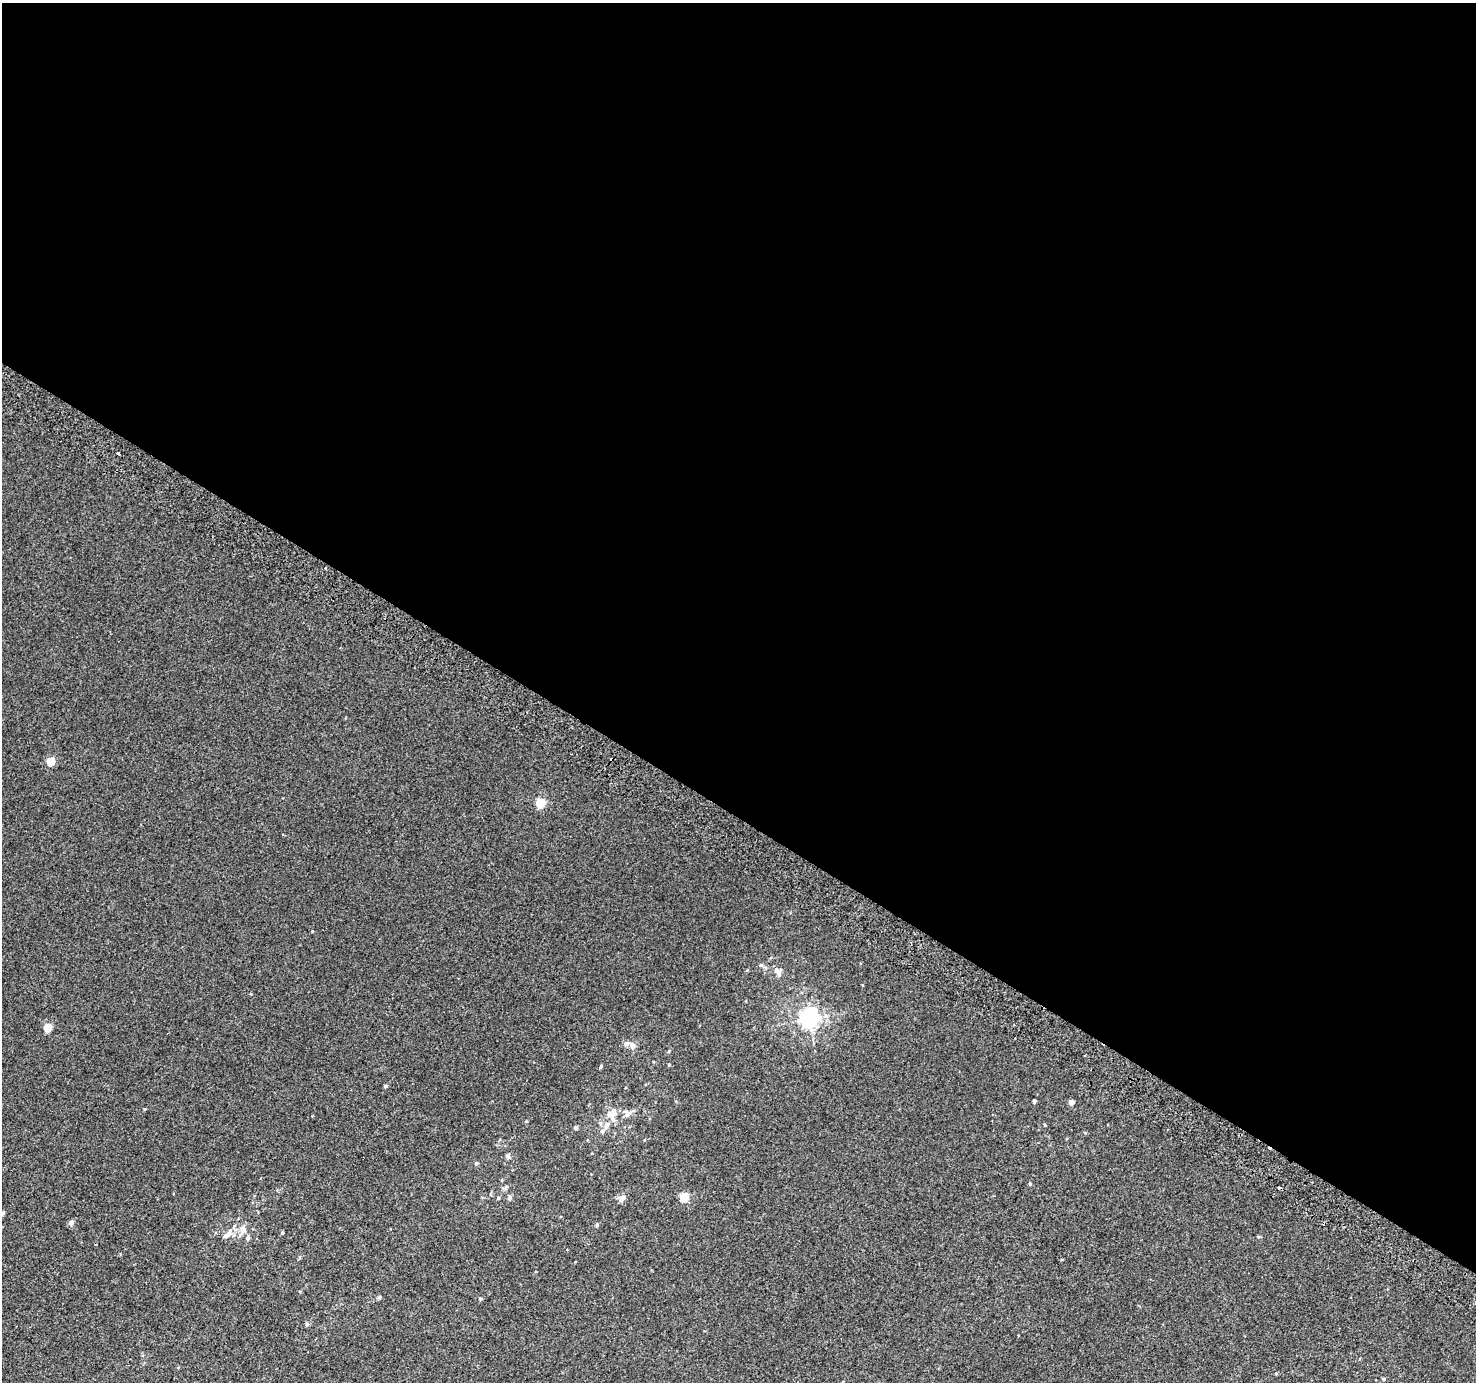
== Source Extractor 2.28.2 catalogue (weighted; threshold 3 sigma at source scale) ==
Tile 3 of 4 x 4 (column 3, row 1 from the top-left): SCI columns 2978-4451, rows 4433-5812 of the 5950 x 6035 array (HDU 1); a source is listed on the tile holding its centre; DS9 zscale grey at full resolution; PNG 1478 x 1384 px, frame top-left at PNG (2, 3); no overlay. Shown black and unused: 59% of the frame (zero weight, under 2 of 3 exposures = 2% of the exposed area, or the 3 px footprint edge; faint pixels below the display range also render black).
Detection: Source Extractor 2.28.2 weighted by HDU 2 'WHT'; one run over the whole footprint, this tile lists its part. Background 0.00299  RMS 0.0073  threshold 0.0329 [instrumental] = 3 sigma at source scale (4.5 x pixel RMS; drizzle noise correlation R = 1.50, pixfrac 1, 0.0396/0.0396 arcsec/px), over >= 5 px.
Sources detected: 46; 3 cosmic-ray / hot-pixel residue — not listed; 4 inside a brighter listed object's ellipse — not listed separately; the other 39 listed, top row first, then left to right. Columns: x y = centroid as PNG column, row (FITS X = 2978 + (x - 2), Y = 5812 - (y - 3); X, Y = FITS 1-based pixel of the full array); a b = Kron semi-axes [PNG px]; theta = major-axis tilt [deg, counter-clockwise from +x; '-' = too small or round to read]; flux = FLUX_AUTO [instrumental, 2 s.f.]
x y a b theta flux
51 761 5 5 - 18
540 803 6 5 - 40
312 931 3 3 - 3.7
760 965 6 5 - 1.3
778 972 11 7 -60 5.1
809 1019 7 6 - 320
48 1027 5 5 - 20
632 1045 9 6 -68 3.4
669 1051 5 4 - 0.82
669 1064 4 3 - 0.6
601 1067 4 4 - 0.98
385 1086 4 4 - 1.3
1034 1101 4 3 - 1.4
1071 1102 4 4 - 3.6
144 1109 4 3 - 0.62
613 1111 10 7 -89 3.5
627 1114 10 7 -56 3.7
606 1125 7 6 - 3.3
576 1127 4 4 - 1.9
508 1156 5 4 - 2
476 1163 5 4 - 1.1
1030 1184 4 3 - 1
506 1187 6 5 - 1.3
510 1197 7 5 82 1.6
684 1197 5 5 - 29
498 1198 4 4 - 0.87
622 1198 10 6 50 3.3
3 1213 5 4 - 1.4
71 1223 5 4 - 3.8
597 1225 5 4 - 0.83
243 1230 10 8 -74 4.6
282 1233 4 3 - 0.7
228 1234 15 6 49 4.4
248 1238 7 5 90 1.4
379 1298 5 5 - 0.97
480 1299 5 4 - 1.1
307 1325 5 4 - 1.3
1276 1373 4 3 - 0.57
1384 1378 5 3 - 0.69
Isophote crosses this tile's border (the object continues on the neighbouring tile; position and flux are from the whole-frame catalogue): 1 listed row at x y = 3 1213